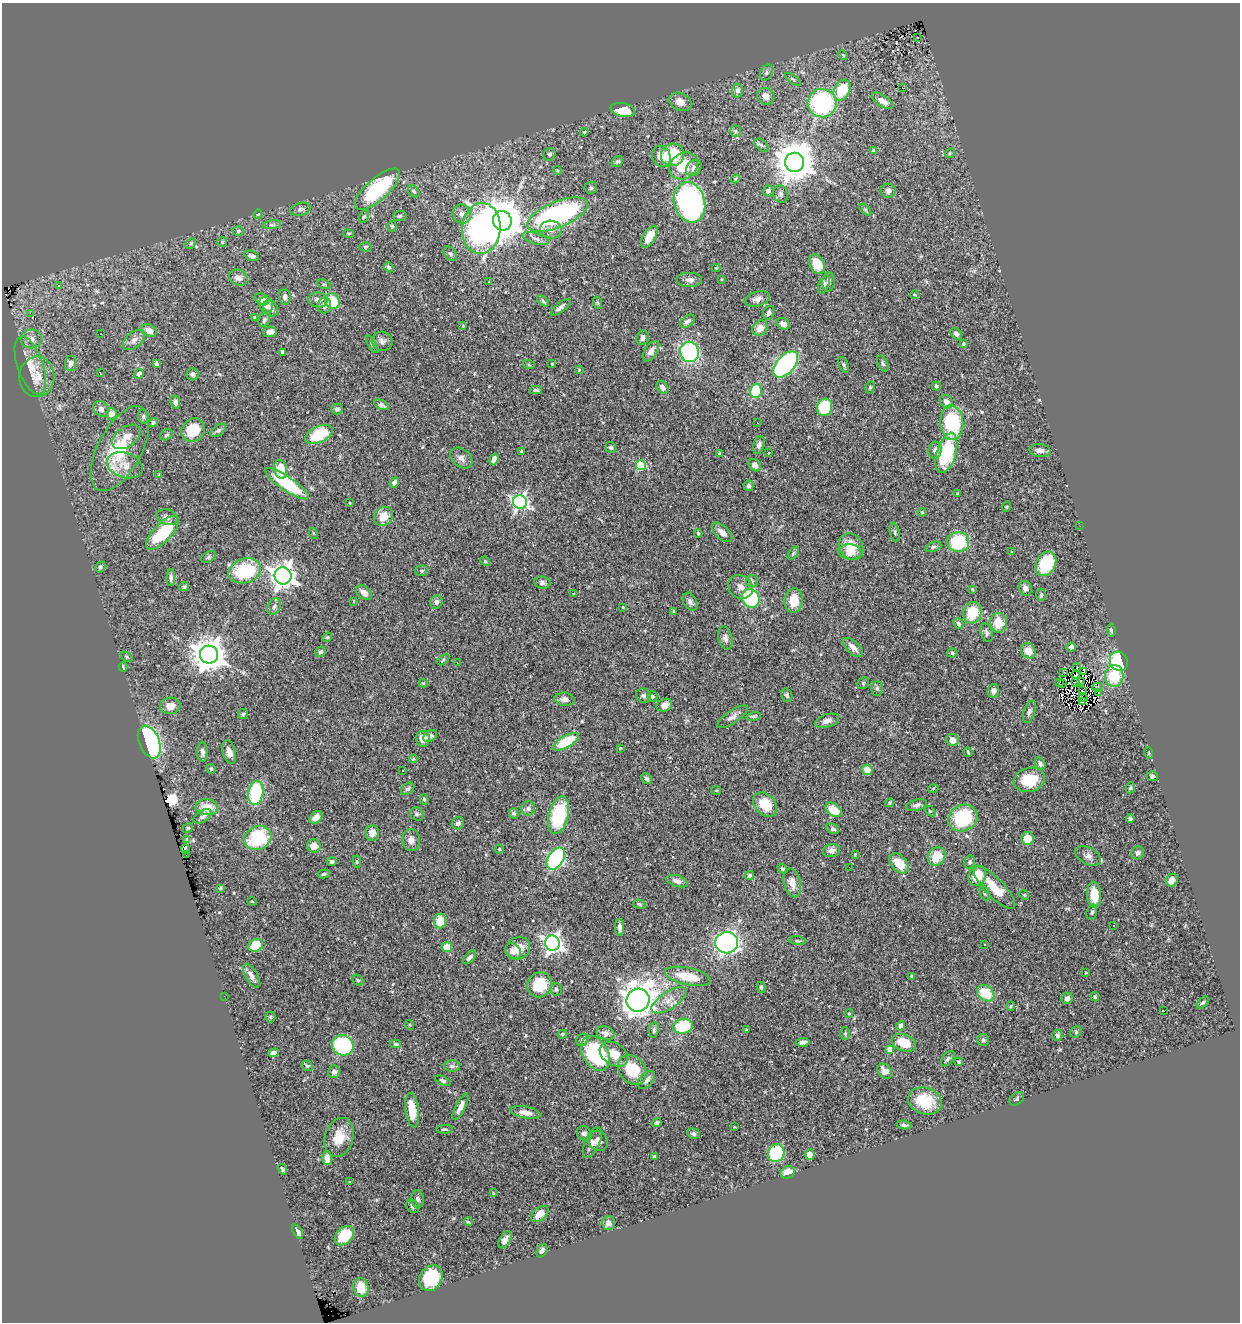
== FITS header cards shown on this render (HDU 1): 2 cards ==
NAXIS1  =                 1238
NAXIS2  =                 1320

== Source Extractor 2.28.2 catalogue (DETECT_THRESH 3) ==
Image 1238 x 1320 px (HDU 1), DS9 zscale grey, 1 PNG px = 1 image px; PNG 1242 x 1324 px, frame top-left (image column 1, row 1320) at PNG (2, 3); each listed source drawn as its Kron ellipse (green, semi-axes under 4 px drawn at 4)
Background 0.792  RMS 0.026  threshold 0.079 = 3 sigma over >= 5 px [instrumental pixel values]
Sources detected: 414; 3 with non-positive FLUX_AUTO (blend fragments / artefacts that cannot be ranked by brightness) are neither listed nor drawn; the other 411 listed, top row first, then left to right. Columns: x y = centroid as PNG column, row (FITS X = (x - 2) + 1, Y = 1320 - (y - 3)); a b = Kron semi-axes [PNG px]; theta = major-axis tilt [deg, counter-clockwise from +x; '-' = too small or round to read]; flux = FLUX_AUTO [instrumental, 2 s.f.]
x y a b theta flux
918 37 3 2 - 3.9
843 55 5 3 - 2
766 73 8 6 61 4.6
793 79 9 3 -37 2.8
902 88 3 2 - 11
737 90 7 5 86 5.4
842 90 11 7 63 64
766 96 9 8 - 15
882 101 12 5 -33 13
680 102 12 8 -24 14
822 103 14 14 - 240
623 110 12 7 -11 43
735 131 6 5 - 2.7
584 132 4 3 - 1.9
761 145 8 4 -41 4.2
873 150 4 4 - 2.6
950 153 5 4 - 2.1
549 154 6 5 - 4.4
672 155 12 11 - 86
661 156 11 9 -62 16
617 162 6 5 - 3.6
794 162 9 9 - 5200
683 166 15 12 36 51
694 168 9 7 51 6.8
557 170 4 3 - 1.4
735 179 5 3 - 1.6
591 188 6 6 - 3.6
377 189 28 11 42 150
414 191 7 5 -51 4
768 191 5 5 - 5.7
888 191 7 7 - 6.6
781 194 9 7 -66 4.8
690 202 20 15 -73 410
300 209 10 6 14 5.5
865 210 7 4 -45 2.5
258 214 5 4 - 1.7
462 214 9 9 - 9.8
557 215 32 13 22 320
364 216 6 4 61 3
400 216 7 5 3 3.4
502 221 10 9 - 6400
272 225 9 4 8 4.4
392 226 5 4 - 2.8
481 228 25 19 85 410
551 229 11 9 -10 11
238 231 6 5 - 2.9
349 233 5 3 - 2
649 237 12 6 59 21
536 239 14 5 -16 7.2
222 242 5 5 - 2.8
191 243 6 4 45 2.7
365 247 6 4 -1 3.1
450 254 8 5 -50 3.5
252 256 8 5 -17 5.9
817 264 10 7 -64 33
389 267 5 4 - 4
716 268 4 4 - 1.5
238 278 10 8 -26 11
722 279 4 2 - 1.3
690 280 13 7 0 8.6
489 282 2 2 - 1
829 282 9 6 84 6.7
324 284 7 4 -20 2.7
824 284 10 5 68 4.7
59 286 4 2 - 1.3
915 295 4 2 - 1.7
285 297 8 6 -85 5.2
262 299 8 5 -30 9.9
757 299 13 7 16 9.8
318 300 10 7 -11 7.9
332 301 8 7 - 64
543 301 7 4 -42 2.9
598 303 6 4 -71 2.1
266 305 8 6 -64 10
324 306 8 7 - 9.8
561 307 12 4 38 6.6
271 308 8 6 -56 7.8
30 313 2 2 - 1300
769 313 7 5 70 6.5
254 318 4 3 - 2.2
264 320 7 5 64 4.5
687 321 8 5 38 6.6
783 324 7 5 -32 7.6
463 326 4 3 - 2
760 328 8 7 - 15
149 330 8 6 -26 14
270 332 7 5 6 12
100 334 2 2 - 1.3
956 334 6 5 - 5.7
643 338 7 6 - 7.6
31 339 10 9 - 12
134 340 13 7 40 9.4
382 341 10 9 - 8
372 344 9 4 -64 3.2
963 344 4 4 - 4
651 351 11 6 56 9.9
282 352 4 3 - 3.7
689 352 10 9 - 160
70 363 8 5 85 7.4
883 363 8 5 -64 4
156 364 4 3 - 3.8
552 364 4 2 - 1.3
786 364 16 9 47 330
30 365 30 12 -71 35
529 365 6 3 -19 2.1
844 365 8 4 -67 3.4
579 370 4 3 - 1.5
100 373 3 2 - 1.6
139 374 5 4 - 4.1
192 374 6 6 - 4.7
37 377 20 17 87 32
936 386 4 4 - 2.8
662 387 7 5 -52 8.6
870 387 6 4 75 2.3
536 390 6 3 -3 3.4
756 391 7 5 76 76
175 402 7 5 -82 6.4
946 402 7 6 - 9.1
382 405 8 4 -25 4.3
825 407 9 7 70 90
101 409 8 7 - 8.1
337 409 6 5 - 5.8
111 414 6 5 - 15
143 416 7 5 -81 4
153 422 5 4 - 3.7
757 423 3 2 - 3
952 423 17 11 -86 120
193 430 12 11 - 49
218 430 9 5 36 4.3
319 434 15 8 25 83
166 435 6 5 - 3.3
126 437 16 10 35 16
759 445 9 5 73 7.1
611 447 6 5 - 3.4
120 449 47 21 62 91
935 450 8 6 85 8.3
1040 450 10 6 -6 7.9
522 452 4 4 - 3.2
768 453 3 2 - 1.3
946 453 21 9 74 110
719 454 4 3 - 2.6
461 458 12 9 -39 9.1
494 459 6 4 72 10
125 465 18 12 -18 23
641 465 5 5 - 110
755 465 7 5 -47 8.3
281 469 9 6 -78 36
159 474 4 3 - 1.6
394 482 5 4 - 6
287 484 26 7 -34 110
749 486 5 4 - 4.8
958 494 4 2 - 1.3
520 502 7 6 - 460
350 503 4 2 - 1.2
1006 507 5 3 - 1.6
922 512 4 4 - 1.9
383 516 10 9 - 25
167 517 11 7 -16 7.5
1080 526 3 2 - 1.4
722 532 12 6 -42 11
895 532 9 5 -79 4.2
162 533 22 9 47 100
313 533 5 3 - 1.5
698 533 4 3 - 2.5
958 542 11 10 - 96
851 547 14 11 -55 32
933 547 8 4 20 4.4
1011 551 3 3 - 4
850 552 11 7 -5 19
793 553 7 4 53 2.5
208 557 8 5 28 3.2
485 561 5 4 - 2.2
1046 564 13 9 62 89
100 567 6 5 - 3.5
245 571 16 12 17 110
421 571 7 5 -1 3.3
283 576 8 8 - 1600
171 578 8 4 89 5.7
752 581 6 6 - 3.3
542 583 8 6 -6 5
184 587 5 4 - 3.8
741 587 13 11 -37 13
1025 588 7 6 - 8.6
972 589 4 3 - 2
364 593 9 6 -39 10
574 593 3 3 - 1.5
1041 595 6 5 - 3
751 598 10 8 -53 130
353 601 4 2 - 1.2
794 601 12 9 83 30
436 602 7 6 - 6.3
690 602 9 6 -60 6.3
274 606 9 6 58 7.7
623 607 4 3 - 1.3
674 611 4 4 - 1.9
972 613 11 9 74 54
958 623 6 4 -49 3.2
998 623 10 8 -85 33
1111 630 7 4 -85 3.8
986 632 10 6 -70 5.3
327 637 5 4 - 2.3
725 638 12 7 -77 7.8
853 647 12 6 -43 12
1071 647 4 4 - 9.2
1028 651 8 7 - 22
320 652 5 5 - 3.2
952 653 5 4 - 2.6
209 655 9 9 - 3400
127 657 6 4 -37 2.4
443 660 7 3 37 2.6
1119 661 10 8 -58 120
457 663 4 3 - 1.2
123 667 5 3 - 2.6
1077 667 4 2 - 0.92
1083 671 4 2 - 0.84
1064 672 3 2 - 1.8
1076 674 4 2 - 1.7
1114 676 11 9 86 63
1059 682 3 2 - 1.5
1075 682 3 2 - 1.4
1081 682 2 2 - 1.9
423 683 4 3 - 1.6
863 683 6 5 - 2.4
1062 683 4 2 - 1.5
1097 687 4 2 - 1.2
877 688 7 5 -89 4.3
993 691 7 5 80 8.5
1082 691 3 2 - 1.9
1098 693 2 2 - 2.7
787 695 7 5 -72 3.3
644 696 8 7 - 4.8
652 696 5 5 - 3.6
1083 698 4 3 - 2.4
565 699 10 6 -6 8.4
1082 701 3 2 - 0.87
664 705 8 6 24 10
170 706 10 8 5 15
1029 712 12 5 70 5.5
243 714 5 5 - 2.6
753 716 7 4 15 3
732 717 18 6 34 9.2
827 721 12 6 18 9.6
430 736 7 5 30 4.7
423 739 8 7 - 17
953 740 6 6 - 14
149 742 17 10 -68 280
566 742 14 6 29 75
620 748 4 3 - 1.5
202 752 10 5 -89 7.3
229 752 12 6 -75 12
968 752 5 2 - 2
1149 753 6 3 -73 1.9
414 759 5 4 - 2.1
1040 763 6 5 - 4.9
211 769 5 4 - 3.7
867 770 5 5 - 20
403 771 3 2 - 3.3
1152 776 5 5 - 5.7
647 779 6 4 -45 3.5
1029 780 16 12 15 59
1130 788 5 4 - 2.6
408 789 7 5 38 4
933 789 5 3 - 1.8
716 790 5 3 - 1.6
256 793 12 7 82 130
424 799 5 4 - 2.8
890 803 5 3 - 2.3
765 805 14 10 -47 46
917 805 10 5 15 5.9
207 807 11 8 -5 30
528 808 7 7 - 6.3
834 810 9 6 -35 38
930 811 6 4 -43 2.1
514 813 5 5 - 4
417 814 7 6 - 3.9
558 815 19 10 76 120
203 816 10 5 32 6
316 817 7 5 43 12
963 818 15 13 29 120
1130 819 4 4 - 3.9
458 823 6 6 - 5.4
188 828 5 4 - 2.1
833 829 6 5 - 4.8
372 833 8 7 - 14
258 838 14 11 25 110
1027 839 6 6 - 30
187 840 3 2 - 1.9
411 840 11 9 -88 11
314 846 7 6 - 18
185 849 4 2 - 2.8
499 849 4 4 - 2.2
831 850 8 6 5 9.2
1138 853 7 6 - 5.4
855 854 3 2 - 1.4
186 855 2 2 - 6.2
937 856 10 8 58 35
1088 856 14 8 -28 11
556 859 12 7 56 320
332 862 5 4 - 3.9
357 862 6 4 -84 2.2
970 862 6 5 - 4.3
899 863 12 7 -48 32
849 867 3 2 - 2.4
783 869 5 4 - 3.2
324 874 6 3 13 3.5
749 875 5 4 - 3.5
977 876 10 8 62 37
1172 880 6 6 - 14
677 881 11 5 -17 9.8
792 883 15 8 -76 18
220 888 3 2 - 2.1
995 888 28 9 -46 48
985 893 8 4 -68 2.9
1024 895 5 4 - 2
1094 895 13 7 -87 39
252 901 5 3 - 1.4
639 904 6 4 -17 2.7
1092 912 7 5 74 4
440 921 7 6 - 39
1114 925 3 2 - 2.7
620 927 8 4 -88 6.3
798 941 8 3 -8 2.6
552 943 7 7 - 780
727 943 11 10 - 570
984 944 3 2 - 1.2
256 945 7 6 - 54
447 947 5 5 - 27
518 948 13 11 26 22
513 951 9 7 -46 11
469 957 8 4 48 5.7
1086 973 4 2 - 1.2
251 976 13 6 -60 9.1
688 976 23 8 -12 44
912 976 4 3 - 2.4
358 980 6 4 -42 2.9
539 985 12 12 - 65
761 987 5 4 - 2.5
556 989 6 5 - 4.1
986 993 9 7 -39 51
224 996 2 2 - 44
1095 997 5 4 - 2.4
1067 998 6 5 - 8.4
638 1000 12 11 - 2200
669 1000 20 8 33 20
1203 1003 7 4 44 3.2
1011 1006 4 4 - 2
1164 1011 3 3 - 16
849 1014 4 4 - 2.3
270 1017 5 5 - 2.4
410 1025 5 3 - 1.4
683 1026 10 7 10 82
901 1026 4 4 - 17
654 1030 8 4 83 3.8
746 1030 3 2 - 2
1076 1032 6 5 - 2.7
605 1033 9 6 -19 9.1
562 1034 5 4 - 2.3
845 1034 6 5 - 2.9
1057 1035 5 5 - 5
582 1040 7 5 43 4.4
983 1040 6 6 - 3.6
803 1042 7 4 6 6.5
904 1043 12 8 -21 44
396 1044 5 3 - 3.1
343 1045 11 10 - 150
890 1050 4 4 - 20
273 1053 5 4 - 8.5
595 1053 19 12 -61 190
614 1054 15 11 -33 27
948 1059 9 5 50 4.2
959 1062 4 3 - 1.8
307 1066 6 4 -31 2.9
452 1066 8 5 0 5.4
632 1070 16 12 -51 60
885 1071 8 6 -49 14
334 1072 6 5 - 8.3
646 1080 11 6 47 8.8
443 1081 8 4 -23 3.4
1017 1099 8 5 36 3.8
925 1101 17 13 -16 61
460 1107 14 5 63 13
412 1110 17 7 -83 41
525 1112 15 6 -11 14
656 1123 5 4 - 3.6
904 1125 7 4 -7 4.7
734 1127 3 2 - 1.2
444 1129 8 3 1 2.6
693 1133 6 5 - 5.1
584 1134 8 6 -40 7
339 1137 20 14 73 38
598 1141 10 9 - 11
592 1142 16 7 65 11
776 1153 9 8 - 100
810 1154 5 5 - 18
654 1157 3 3 - 3.9
327 1158 7 5 -87 17
282 1169 5 3 - 3.5
788 1172 7 6 - 21
350 1182 3 3 - 1.4
493 1193 4 3 - 1.8
417 1199 9 6 -84 5.9
412 1206 7 5 -50 4.1
540 1214 10 6 40 18
468 1222 4 3 - 1.9
608 1223 7 6 - 11
298 1232 8 4 -60 7.4
344 1236 11 8 44 56
505 1240 9 5 61 8.2
542 1251 7 5 61 5
431 1278 13 11 60 90
361 1288 9 7 -75 31
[3 non-positive-flux detections neither listed nor drawn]